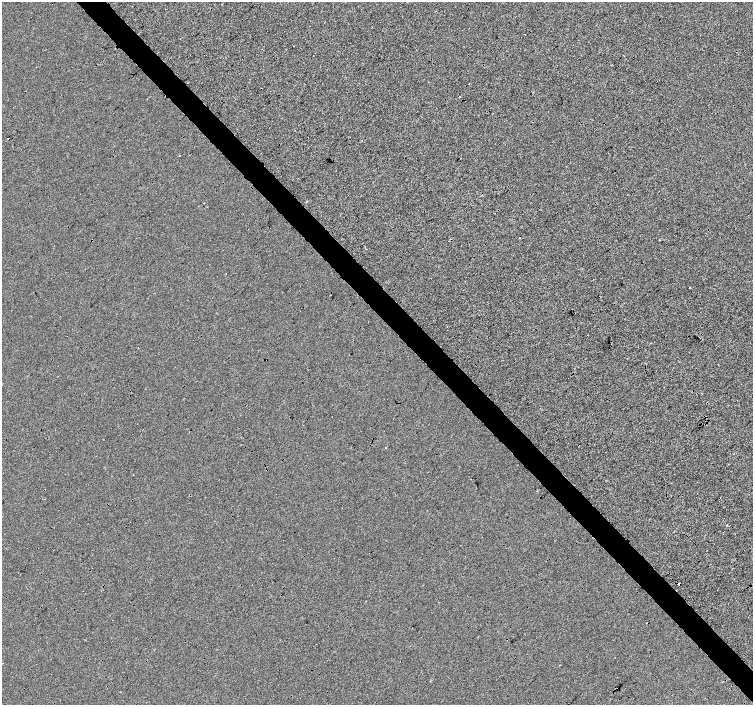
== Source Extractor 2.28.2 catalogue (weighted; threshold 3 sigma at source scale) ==
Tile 6 of 4 x 4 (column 2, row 2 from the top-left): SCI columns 1505-3006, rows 2965-4370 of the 6021 x 5992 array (HDU 1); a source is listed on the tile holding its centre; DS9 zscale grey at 2 x 2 block average (1 PNG px = mean of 2 x 2 image px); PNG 755 x 707 px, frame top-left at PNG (2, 2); no overlay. Shown black and unused: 5% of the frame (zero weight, under 3 of 4 exposures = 2% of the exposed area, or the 3 px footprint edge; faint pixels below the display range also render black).
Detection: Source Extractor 2.28.2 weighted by HDU 2 'WHT'; one run over the whole footprint, this tile lists its part. Background -0.00101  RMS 0.0066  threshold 0.0296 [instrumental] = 3 sigma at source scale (4.5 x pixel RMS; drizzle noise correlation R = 1.50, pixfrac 1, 0.0396/0.0396 arcsec/px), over >= 5 px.
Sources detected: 11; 4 cosmic-ray / hot-pixel residue — not listed; the other 7 listed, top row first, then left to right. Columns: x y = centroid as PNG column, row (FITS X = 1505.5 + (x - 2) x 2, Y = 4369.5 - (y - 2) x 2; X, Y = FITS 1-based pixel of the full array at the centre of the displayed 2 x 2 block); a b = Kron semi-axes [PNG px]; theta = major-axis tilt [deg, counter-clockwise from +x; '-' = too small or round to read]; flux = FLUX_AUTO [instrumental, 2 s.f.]
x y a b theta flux
460 96 2 2 - 0.87
8 138 2 2 - 2.5
204 203 2 2 - 0.5
690 287 2 2 - 9.9
386 447 2 2 - 4.8
678 583 2 2 - 20
2 663 2 2 - 0.79
Overlapping masked pixels (flux is a lower limit): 2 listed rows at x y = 8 138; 678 583